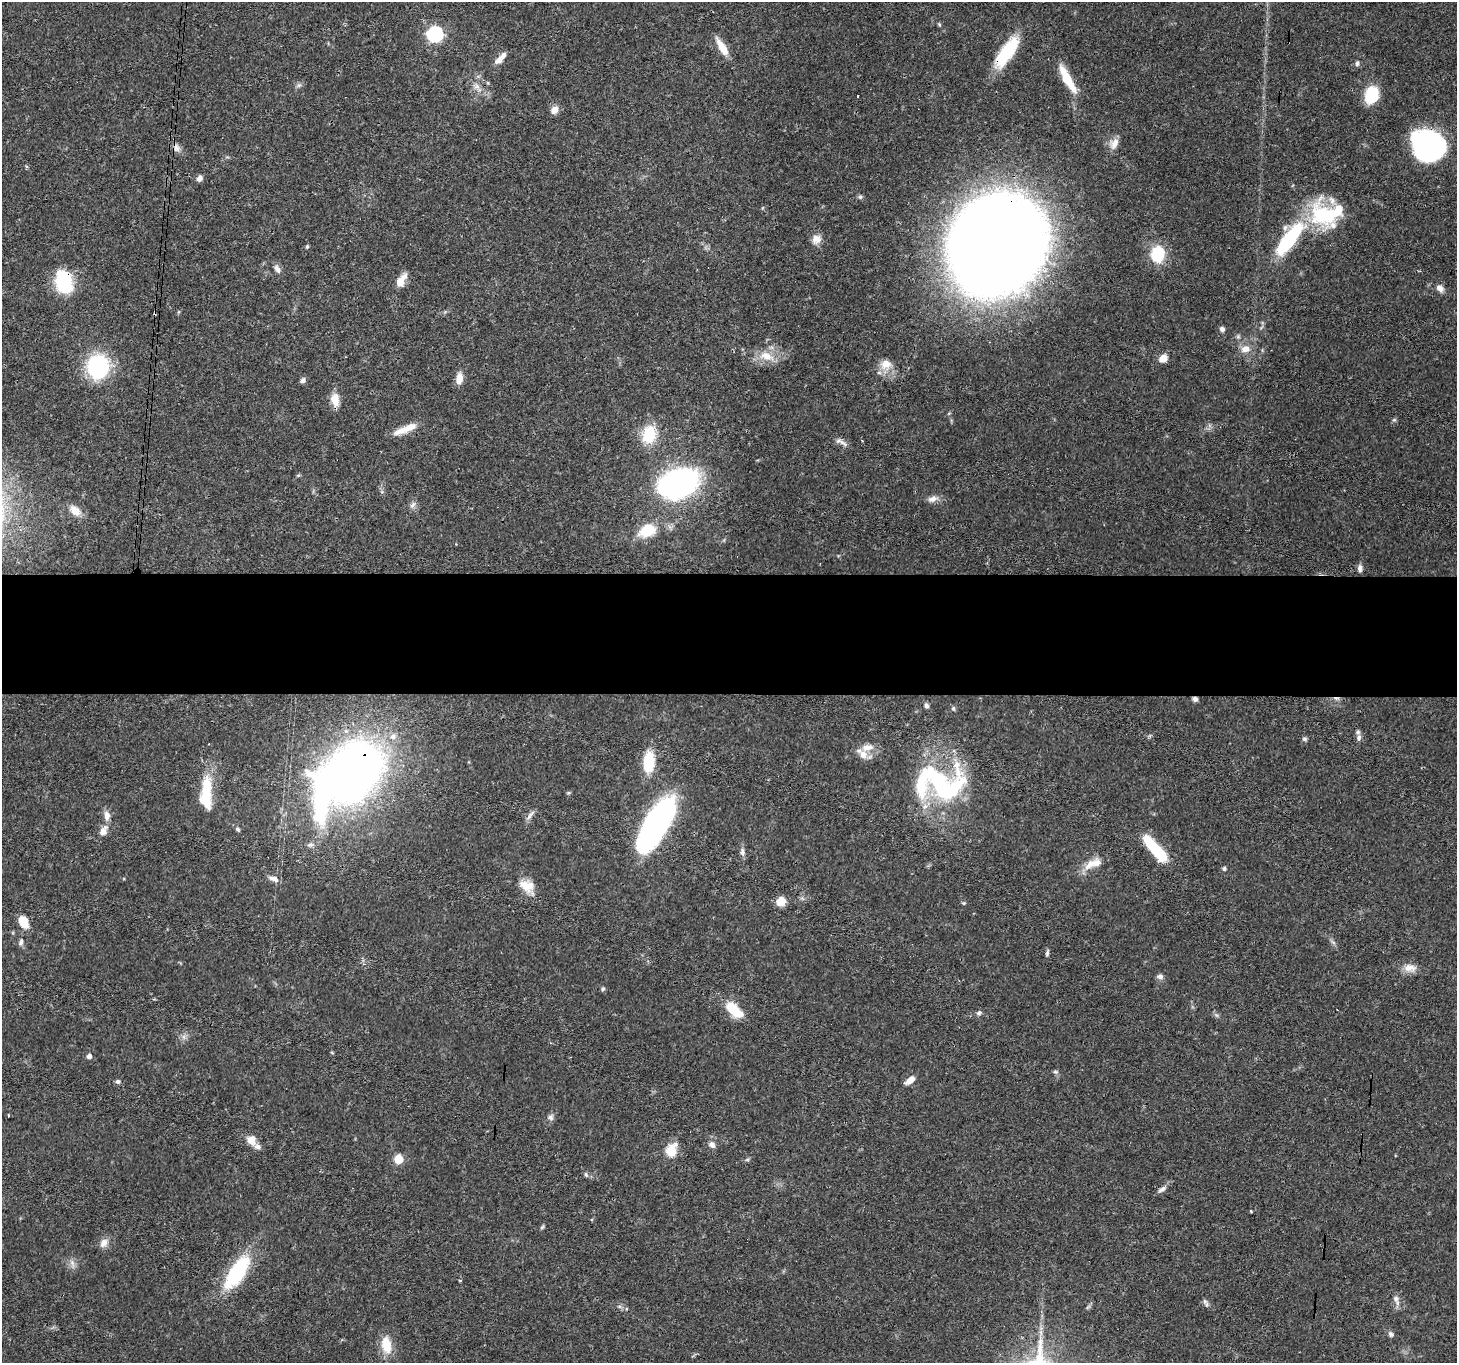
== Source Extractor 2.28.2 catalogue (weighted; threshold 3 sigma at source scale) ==
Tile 5 of 3 x 3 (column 2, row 2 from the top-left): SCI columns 1462-2916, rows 1517-2877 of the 4380 x 4454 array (HDU 1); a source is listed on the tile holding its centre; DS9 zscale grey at full resolution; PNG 1459 x 1365 px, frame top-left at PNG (2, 2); no overlay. Shown black and unused: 9% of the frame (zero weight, under 3 of 4 exposures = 6% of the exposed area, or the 3 px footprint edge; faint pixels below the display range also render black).
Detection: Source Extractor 2.28.2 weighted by HDU 2 'WHT'; one run over the whole footprint, this tile lists its part. Background 0.0815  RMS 0.0035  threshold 0.0158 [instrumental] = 3 sigma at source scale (4.5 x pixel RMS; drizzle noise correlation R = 1.50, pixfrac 1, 0.05/0.05 arcsec/px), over >= 5 px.
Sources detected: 116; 4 inside a brighter object's white glare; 2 cosmic-ray / hot-pixel residue — not listed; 6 inside a brighter listed object's ellipse — not listed separately; the other 104 listed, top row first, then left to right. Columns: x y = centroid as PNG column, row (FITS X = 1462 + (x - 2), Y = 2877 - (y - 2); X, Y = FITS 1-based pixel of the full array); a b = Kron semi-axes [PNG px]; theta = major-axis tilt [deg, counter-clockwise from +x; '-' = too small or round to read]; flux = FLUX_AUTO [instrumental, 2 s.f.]
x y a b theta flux
939 24 6 4 -46 0.43
435 34 7 7 - 87
722 47 25 8 -58 4.9
1006 52 39 13 55 18
501 58 18 6 48 2.8
1357 63 7 5 77 0.96
1067 79 37 9 -61 9.4
299 85 6 6 - 0.85
477 86 10 9 - 2.1
1372 95 15 12 83 17
858 96 3 3 - 0.68
554 110 10 8 55 2.4
1114 143 16 10 62 3.1
1429 146 27 23 -36 88
177 148 13 8 -68 1.9
199 178 7 5 66 1.8
1322 215 45 28 -60 26
816 239 13 11 47 2.7
1289 239 50 15 52 31
996 245 78 74 60 780
307 247 5 4 - 0.46
1158 254 19 15 -89 13
277 269 12 7 -58 1.6
64 281 26 18 -75 18
401 281 16 8 58 4.5
1440 288 10 8 -51 2
155 313 3 3 - 0.55
1222 329 6 6 - 1.1
1238 336 6 5 - 0.64
1246 349 13 9 10 3.3
766 356 23 12 -18 6.4
1163 358 9 7 38 3.6
886 364 17 13 9 4.4
98 366 20 17 85 39
459 378 13 8 83 3.6
303 380 7 6 - 1.2
335 400 16 10 -81 4.3
1394 420 6 5 - 0.57
408 428 24 10 18 4.7
649 435 17 13 72 14
862 441 4 2 - 0.25
843 443 16 6 -35 1.6
678 484 29 18 20 120
932 499 15 8 16 2.1
413 505 11 6 52 1.2
75 511 14 10 -40 3.3
647 530 15 10 22 9.9
1360 568 10 6 -87 1.3
1195 699 6 5 - 1.1
926 706 6 5 - 0.95
953 708 7 5 -90 0.62
393 736 8 8 - 1.8
1359 738 9 6 84 1.2
1304 739 6 6 - 0.71
867 747 18 9 10 3.6
649 762 20 10 86 14
353 771 47 36 52 260
940 783 68 43 -4 58
206 791 35 12 87 14
568 793 6 4 18 0.4
530 815 17 5 50 1.5
107 816 13 8 -84 2.3
657 822 54 18 62 100
238 829 7 5 -41 0.67
103 831 14 9 63 2.8
310 845 10 6 14 1.2
1155 849 33 10 -49 17
742 852 10 6 -87 1.4
1089 865 20 9 51 4.1
1224 869 5 5 - 0.78
274 879 14 7 -20 1.9
527 886 22 14 -41 5.6
781 901 9 9 - 4.9
963 903 5 5 - 0.44
23 922 14 9 -62 5.7
21 942 11 6 80 1.1
1047 953 9 4 82 0.76
1410 968 19 10 -8 3.5
1160 976 8 6 -11 1.3
603 989 5 5 - 0.76
734 1010 20 10 -41 11
979 1013 8 5 19 0.84
89 1056 5 5 - 1.4
1055 1072 7 4 -18 0.66
910 1080 10 6 39 3.3
118 1081 5 5 - 0.93
8 1115 3 2 - 0.32
551 1117 9 8 - 1.2
251 1140 14 12 -57 3.3
712 1145 9 7 -44 1.7
671 1151 7 6 - 17
398 1159 6 5 - 13
747 1160 6 4 19 0.52
586 1175 8 5 -63 0.71
1162 1189 13 6 33 1.4
542 1227 7 4 45 0.52
104 1243 13 9 55 2.3
72 1263 9 6 -69 1.5
237 1272 34 14 57 31
460 1280 3 3 - 0.43
1396 1298 10 8 -80 1.7
1205 1301 8 6 -68 0.94
1391 1334 8 6 -50 1
386 1345 23 12 -81 6.7
Overlapping masked pixels (flux is a lower limit): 6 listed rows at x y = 1006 52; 996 245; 64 281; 155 313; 1195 699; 353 771